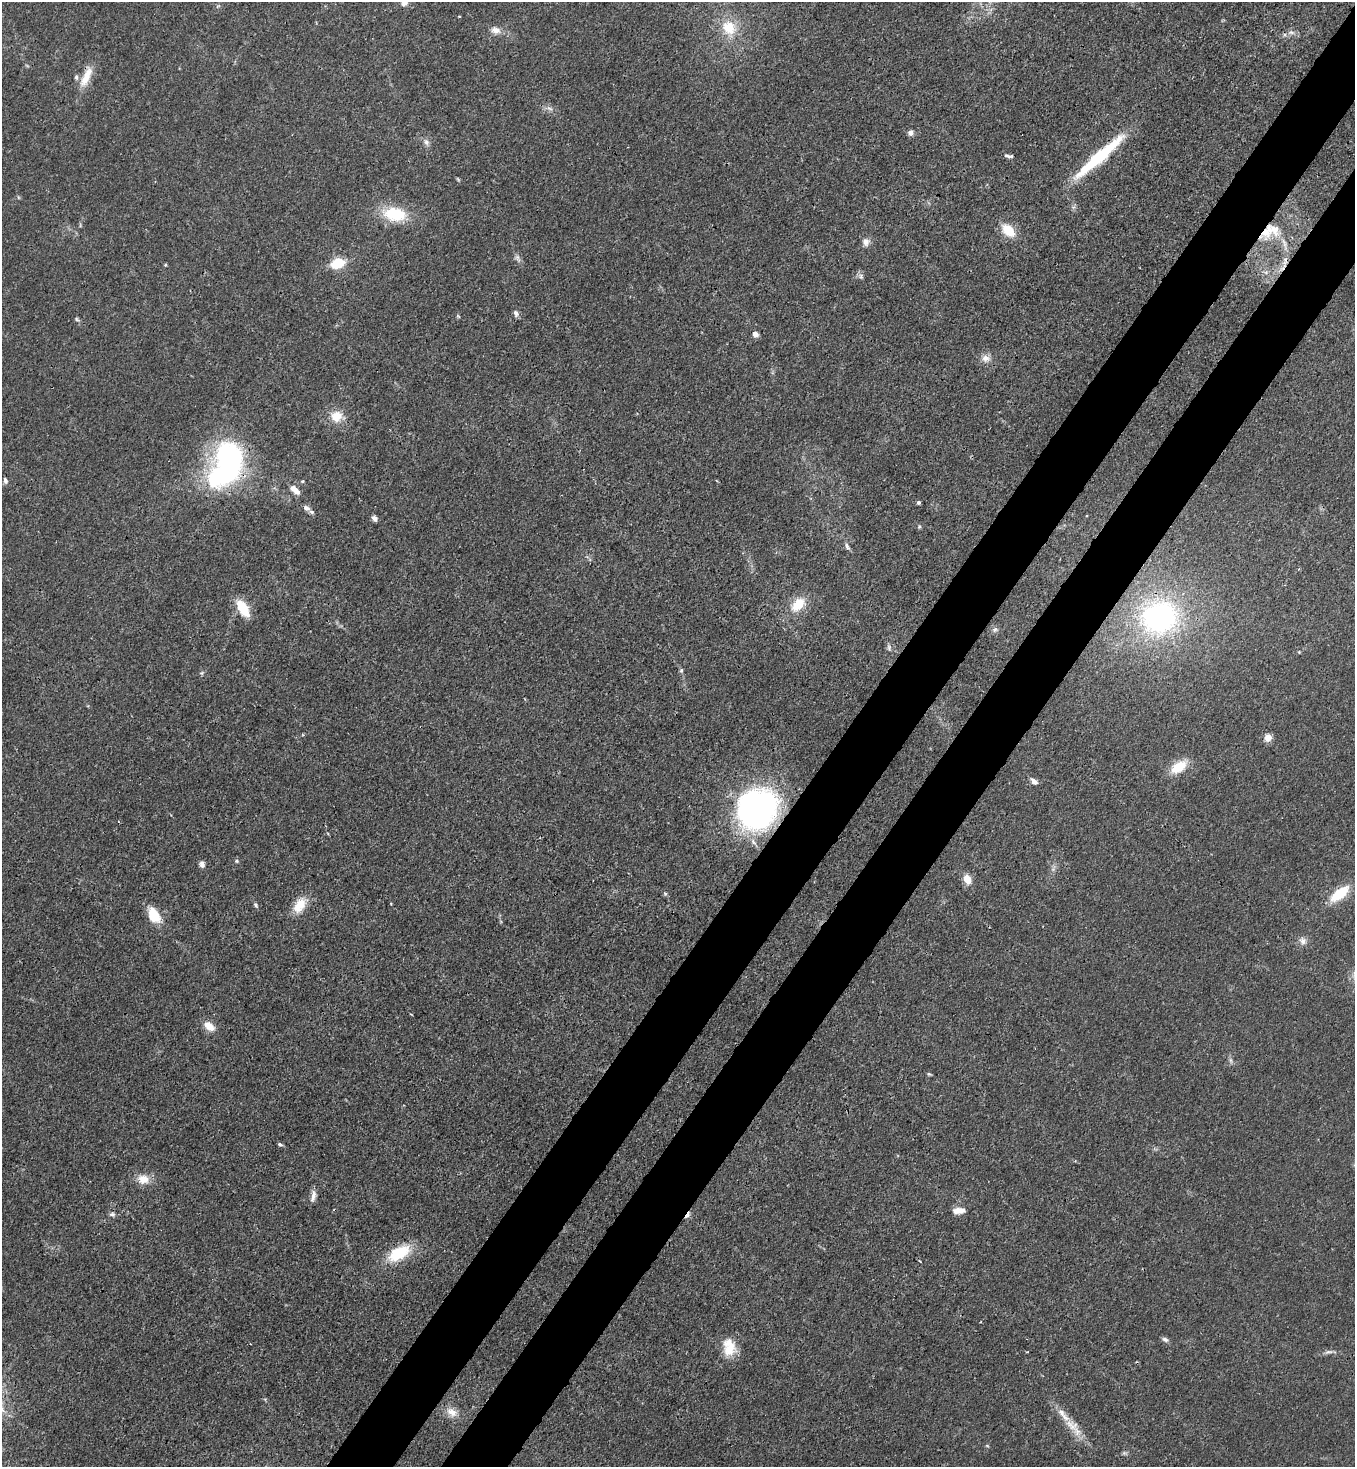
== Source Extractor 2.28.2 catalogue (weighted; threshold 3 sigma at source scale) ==
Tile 10 of 4 x 4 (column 2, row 3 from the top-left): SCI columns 1580-2932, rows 1525-2989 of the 6004 x 5981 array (HDU 1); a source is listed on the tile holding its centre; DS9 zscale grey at full resolution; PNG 1357 x 1469 px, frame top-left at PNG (2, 2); no overlay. Shown black and unused: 9% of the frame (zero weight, under 3 of 4 exposures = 7% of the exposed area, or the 3 px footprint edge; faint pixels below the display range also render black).
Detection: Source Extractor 2.28.2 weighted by HDU 2 'WHT'; one run over the whole footprint, this tile lists its part. Background 0.0199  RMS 0.0026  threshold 0.0119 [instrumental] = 3 sigma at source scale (4.5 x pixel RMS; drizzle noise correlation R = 1.50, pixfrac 1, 0.05/0.05 arcsec/px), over >= 5 px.
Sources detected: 83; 1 too faint to see at this stretch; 2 inside a brighter object's white glare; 1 cosmic-ray / hot-pixel residue — not listed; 3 inside a brighter listed object's ellipse — not listed separately; the other 76 listed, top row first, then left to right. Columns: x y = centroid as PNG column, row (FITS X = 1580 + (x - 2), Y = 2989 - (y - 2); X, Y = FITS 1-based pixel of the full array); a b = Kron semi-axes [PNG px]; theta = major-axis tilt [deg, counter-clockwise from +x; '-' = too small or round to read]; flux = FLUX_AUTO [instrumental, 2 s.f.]
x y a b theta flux
404 3 10 9 - 1.3
459 16 3 3 - 0.23
729 27 20 17 -48 8.1
496 30 13 9 -17 2
1291 32 11 6 0 1.2
86 77 29 10 66 5.2
549 108 10 4 -34 0.88
911 133 7 6 - 1.2
426 142 9 7 -64 1.1
1009 156 11 4 -9 0.73
1099 157 59 9 42 25
458 179 8 3 -45 0.34
18 197 6 3 -72 0.3
395 214 25 15 -8 12
1008 230 15 10 -44 6.5
1270 232 32 18 21 9.6
866 242 10 9 - 1.5
517 258 12 7 -62 1.1
1285 261 15 7 72 2.1
337 263 13 9 17 8.1
165 265 5 3 - 0.25
861 276 8 6 -89 0.79
516 313 9 7 -68 0.95
458 316 6 4 -45 0.33
77 319 6 5 - 0.48
755 334 6 5 - 1.5
986 358 12 10 -8 2
336 416 17 15 16 4.6
229 456 30 25 -5 41
5 480 7 5 -77 0.77
302 481 5 4 - 0.34
295 490 13 6 -42 2.5
918 502 4 4 - 0.74
306 508 12 7 -31 1.3
374 518 6 5 - 1.1
919 527 5 5 - 0.39
847 546 11 5 -60 0.93
798 605 21 13 42 6.7
243 608 20 10 -59 7.5
1159 617 52 47 17 58
995 629 9 7 11 0.91
889 647 11 5 -85 0.83
1299 652 4 4 - 0.25
681 670 6 5 - 0.51
201 673 6 5 - 0.45
1268 738 8 7 - 2.2
1179 767 18 10 36 7.5
1034 781 8 5 -38 1.5
753 808 49 33 -81 72
237 861 5 5 - 0.4
202 864 8 6 -83 1.1
967 879 11 8 -70 3.1
665 894 5 5 - 0.4
1339 894 26 11 38 8.6
391 903 3 3 - 0.27
256 905 7 5 -62 0.58
300 905 19 11 55 5.8
154 916 8 6 -64 15
1303 941 10 8 63 1.5
209 1026 13 8 -36 3.5
1231 1060 9 4 -81 0.68
929 1074 6 4 -22 0.38
280 1144 6 4 -25 0.52
143 1179 14 12 -5 3.9
313 1196 16 6 77 1.6
959 1211 15 7 5 2.6
112 1214 8 6 -7 0.74
399 1253 25 13 32 12
920 1261 4 3 - 0.29
1165 1339 8 6 -25 0.93
729 1347 23 16 -78 6.1
1329 1352 11 5 9 0.89
452 1412 16 11 -34 3
1072 1425 25 12 -31 4.7
987 1446 6 4 -2 0.3
1124 1453 8 5 0 0.52
Overlapping masked pixels (flux is a lower limit): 5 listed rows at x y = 1291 32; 86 77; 1099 157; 1270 232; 1285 261
Isophote crosses this tile's border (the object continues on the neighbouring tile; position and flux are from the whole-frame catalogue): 1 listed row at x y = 404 3